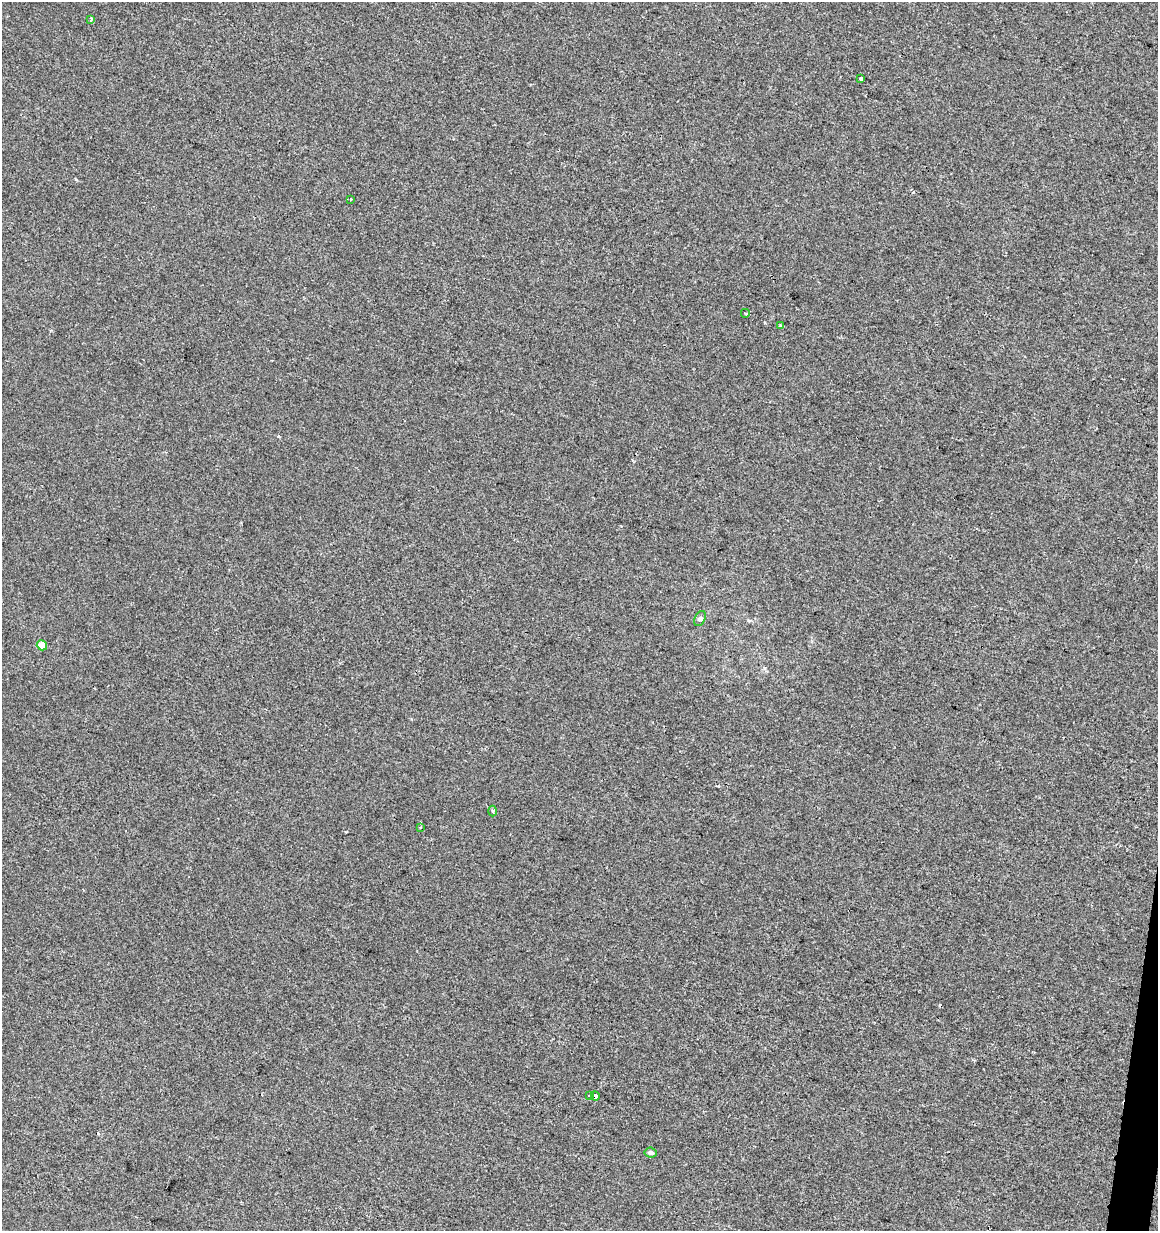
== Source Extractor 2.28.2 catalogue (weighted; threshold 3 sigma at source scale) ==
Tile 6 of 4 x 4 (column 2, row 2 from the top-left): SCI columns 1440-2595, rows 2461-3689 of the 5130 x 4927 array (HDU 1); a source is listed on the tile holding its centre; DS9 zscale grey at full resolution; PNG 1160 x 1233 px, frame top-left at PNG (2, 2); each listed source drawn as its Kron ellipse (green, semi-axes under 4 px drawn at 4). Shown black and unused: <1% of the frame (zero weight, under 2 of 3 exposures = <1% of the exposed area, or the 3 px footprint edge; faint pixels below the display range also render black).
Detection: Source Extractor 2.28.2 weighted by HDU 2 'WHT'; one run over the whole footprint, this tile lists its part. Background 2.04e-04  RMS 0.0042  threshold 0.019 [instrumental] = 3 sigma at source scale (4.5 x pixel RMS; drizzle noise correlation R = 1.50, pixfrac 1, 0.0396/0.0396 arcsec/px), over >= 5 px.
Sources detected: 15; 3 cosmic-ray / hot-pixel residue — neither listed nor drawn; the other 12 listed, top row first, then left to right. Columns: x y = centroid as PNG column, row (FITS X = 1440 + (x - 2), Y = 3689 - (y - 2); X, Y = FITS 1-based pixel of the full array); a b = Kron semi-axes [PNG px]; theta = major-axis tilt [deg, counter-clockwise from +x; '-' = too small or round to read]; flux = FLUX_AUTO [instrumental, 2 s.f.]
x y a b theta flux
91 19 4 2 - 0.98
861 78 4 3 - 2.1
351 199 3 3 - 0.43
745 313 4 3 - 0.58
780 326 3 3 - 0.84
700 618 8 5 63 0.9
42 645 5 5 - 6.7
492 811 5 3 - 0.58
420 827 3 3 - 0.88
589 1095 4 3 - 0.74
595 1096 4 4 - 1.6
651 1152 6 5 - 1.2
Overlapping masked pixels (flux is a lower limit): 1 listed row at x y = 595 1096